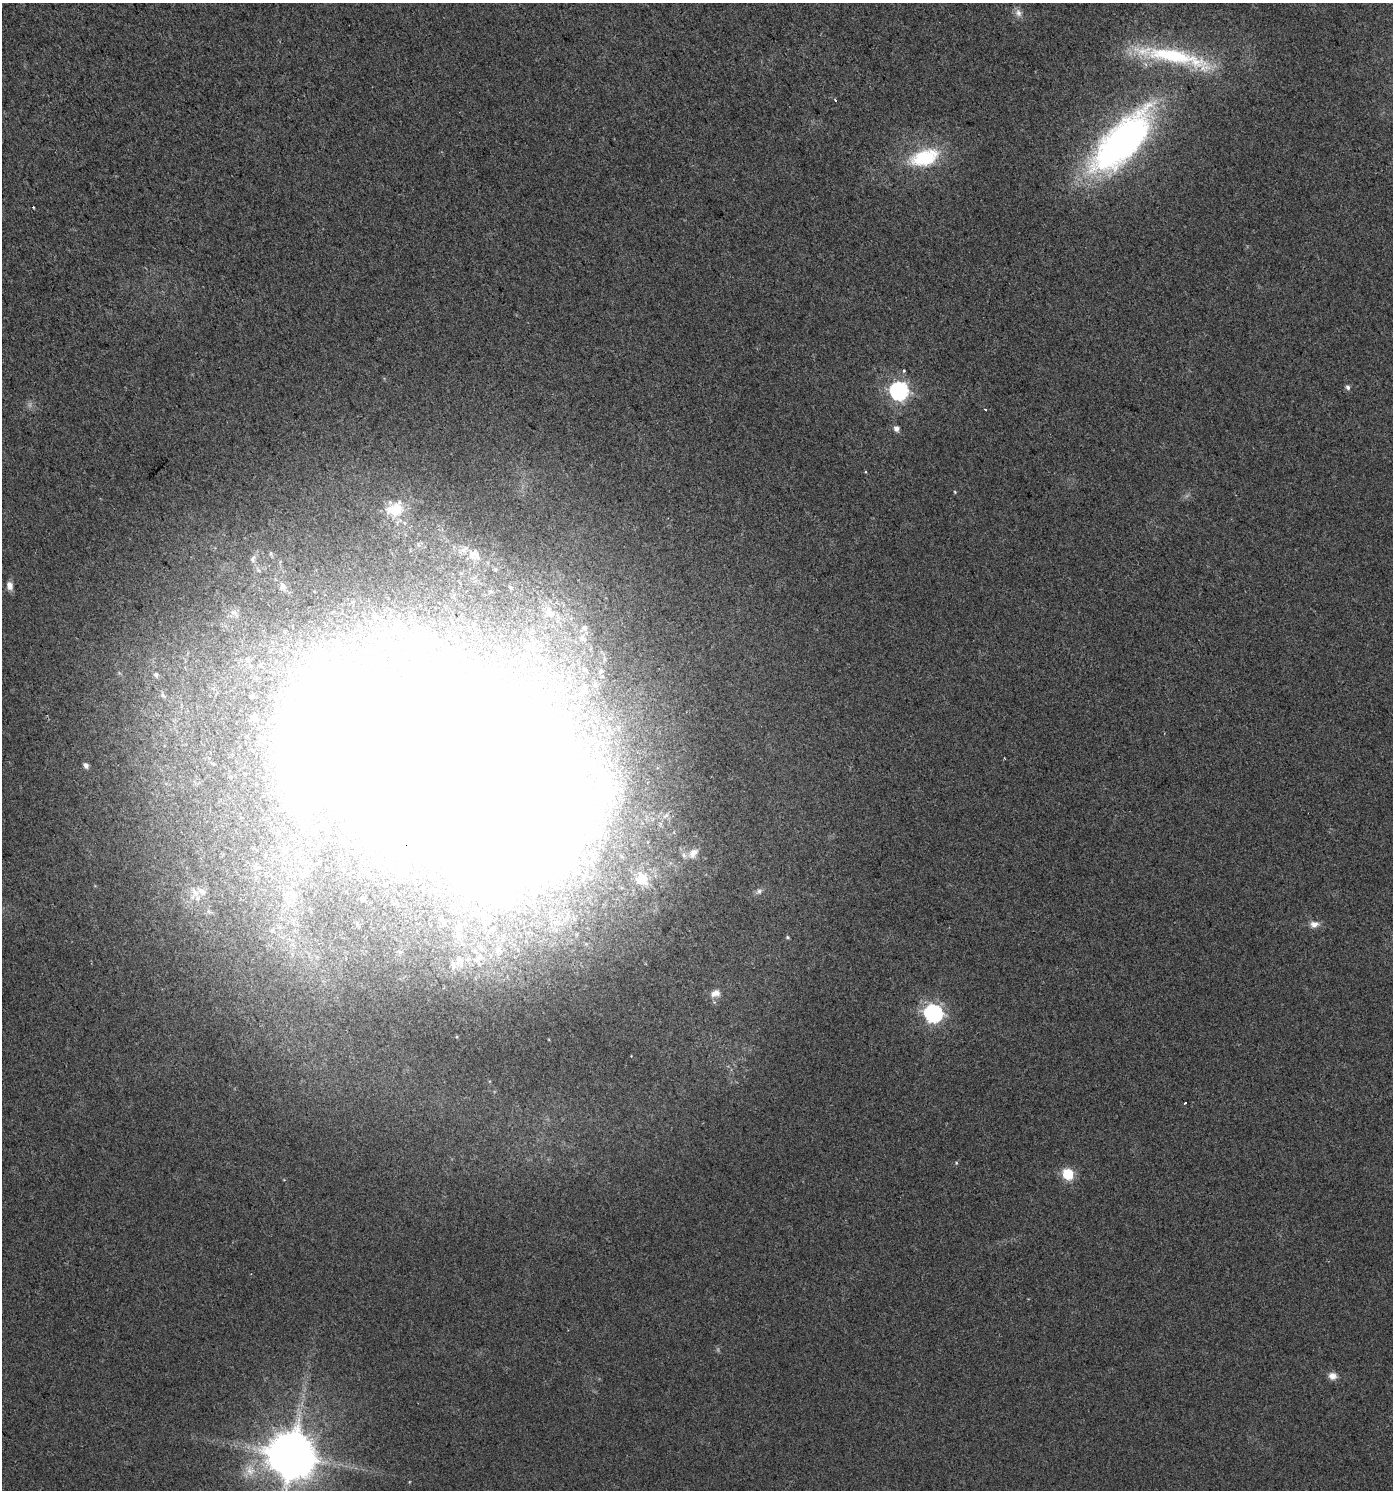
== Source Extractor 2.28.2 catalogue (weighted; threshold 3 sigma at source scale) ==
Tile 11 of 4 x 4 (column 3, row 3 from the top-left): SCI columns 2977-4367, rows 1489-2976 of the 5888 x 5956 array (HDU 1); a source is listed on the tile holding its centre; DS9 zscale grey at full resolution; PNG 1395 x 1492 px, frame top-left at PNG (2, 3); no overlay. Shown black and unused: <1% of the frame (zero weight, under 2 of 3 exposures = <1% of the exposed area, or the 3 px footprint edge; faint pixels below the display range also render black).
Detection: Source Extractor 2.28.2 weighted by HDU 2 'WHT'; one run over the whole footprint, this tile lists its part. Background 0.0154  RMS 0.0057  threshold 0.0256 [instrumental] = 3 sigma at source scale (4.5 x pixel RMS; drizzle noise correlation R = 1.50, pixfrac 1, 0.0396/0.0396 arcsec/px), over >= 5 px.
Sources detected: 78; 1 too faint to see at this stretch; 12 inside a brighter object's white glare — not listed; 6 inside a brighter listed object's ellipse — not listed separately; the other 59 listed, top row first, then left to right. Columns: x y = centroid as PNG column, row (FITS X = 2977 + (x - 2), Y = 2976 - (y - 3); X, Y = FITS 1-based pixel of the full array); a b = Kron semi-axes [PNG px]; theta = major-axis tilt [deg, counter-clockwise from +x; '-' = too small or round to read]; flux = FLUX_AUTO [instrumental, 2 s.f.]
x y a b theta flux
1018 13 12 8 -62 3.2
1176 57 95 18 -13 64
835 100 3 2 - 0.93
1122 142 86 35 47 220
924 158 31 16 17 39
33 207 3 2 - 0.63
904 371 5 4 - 0.92
1348 387 6 5 - 1.6
899 391 7 7 - 220
985 409 3 2 - 0.71
896 429 6 5 - 3.1
865 472 3 3 - 0.94
955 492 5 3 - 0.51
396 508 26 22 89 20
474 555 19 17 -57 11
253 559 11 6 70 1.9
495 569 6 4 22 0.84
9 586 10 7 -77 3.5
283 586 10 8 -69 2.6
510 587 5 4 - 0.89
234 612 10 6 -27 2.4
550 613 17 13 -44 8.6
584 628 14 9 40 4.1
455 638 4 3 - 0.89
382 645 8 7 - 2.4
533 648 11 8 16 4
248 659 7 6 - 1.6
585 670 7 5 -43 1.3
156 675 6 6 - 1.6
595 684 9 5 -80 1.8
163 695 8 5 -40 1.3
252 696 5 5 - 0.9
254 717 9 7 14 2
262 740 10 7 -24 2.4
432 765 159 98 -10 1300
86 766 7 5 -63 2.1
609 796 20 12 8 11
666 816 11 6 40 2.6
693 853 16 10 46 5.4
305 872 15 11 57 8.2
642 879 21 18 -45 14
759 891 8 7 - 1.9
195 892 17 7 -58 4.5
292 896 17 9 80 6.7
363 899 4 4 - 1.5
557 922 16 9 -4 6.6
1314 924 12 9 13 3.7
788 937 4 4 - 0.81
481 947 7 6 - 1.6
476 959 14 7 28 3.8
459 960 15 13 58 7.1
715 993 13 9 15 4.5
933 1014 8 7 - 230
1185 1103 3 3 - 2.9
956 1163 5 3 - 0.59
1068 1174 6 6 - 44
1332 1376 10 9 - 3.8
292 1456 15 13 -69 2700
250 1470 18 14 -69 10
Overlapping masked pixels (flux is a lower limit): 1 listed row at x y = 432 765
Isophote crosses this tile's border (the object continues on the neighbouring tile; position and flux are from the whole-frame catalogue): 1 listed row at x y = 292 1456
Unlisted compact peaks at least as high as the median listed source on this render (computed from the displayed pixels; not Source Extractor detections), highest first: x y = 457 1037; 271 553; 409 1482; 631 1056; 1004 758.